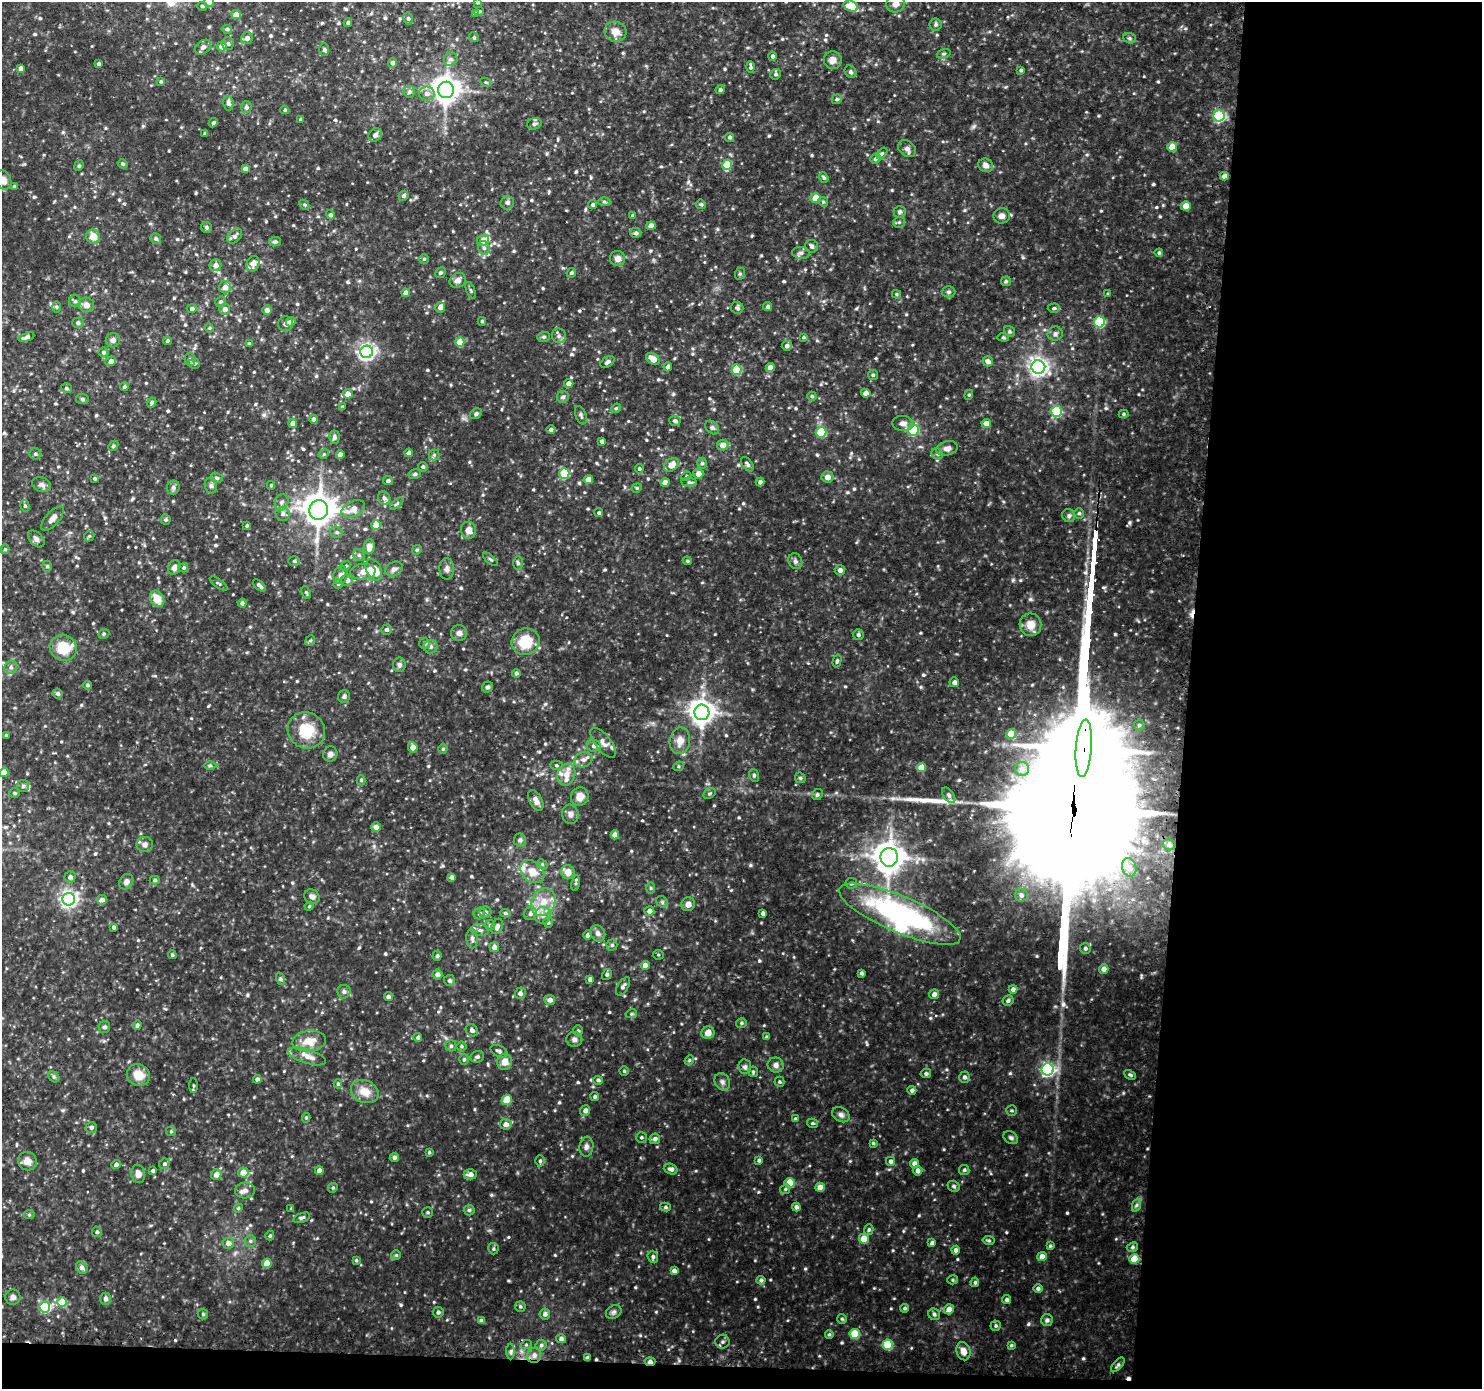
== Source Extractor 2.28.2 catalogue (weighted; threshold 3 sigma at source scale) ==
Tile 9 of 3 x 3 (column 3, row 3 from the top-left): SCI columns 2982-4461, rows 129-1515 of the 4481 x 4515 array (HDU 1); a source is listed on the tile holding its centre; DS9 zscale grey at full resolution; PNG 1484 x 1391 px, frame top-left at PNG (2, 2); each listed source drawn as its Kron ellipse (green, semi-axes under 4 px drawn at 4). Shown black and unused: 21% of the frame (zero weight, under 2 of 3 exposures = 3% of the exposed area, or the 3 px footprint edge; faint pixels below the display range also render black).
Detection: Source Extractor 2.28.2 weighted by HDU 2 'WHT'; one run over the whole footprint, this tile lists its part. Background 0.15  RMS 0.012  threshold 0.0561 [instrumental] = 3 sigma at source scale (4.5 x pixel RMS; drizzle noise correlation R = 1.50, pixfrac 1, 0.05/0.05 arcsec/px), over >= 5 px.
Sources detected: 710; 1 inside a brighter object's white glare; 2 cosmic-ray / hot-pixel residue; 3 long thin detections or spike segments (spike, bleed or trail) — neither listed nor drawn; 12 inside a brighter listed object's ellipse — not listed separately; of the other 692, all 500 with FLUX_AUTO >= 1.61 (the completeness limit of this list) listed and drawn (192 fainter detections not listed), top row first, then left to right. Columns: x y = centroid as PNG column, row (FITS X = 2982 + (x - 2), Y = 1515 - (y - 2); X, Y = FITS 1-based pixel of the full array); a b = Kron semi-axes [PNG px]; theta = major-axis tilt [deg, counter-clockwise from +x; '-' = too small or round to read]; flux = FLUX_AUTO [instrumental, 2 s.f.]
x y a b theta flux
209 2 5 5 - 5.4
477 2 4 4 - 2.2
896 4 9 8 - 8.4
202 6 5 3 - 2.3
851 6 7 5 -20 30
479 11 4 3 - 2
475 14 4 3 - 2.9
236 15 5 4 - 12
408 18 6 4 -75 2.4
348 23 4 4 - 2.7
936 24 6 6 - 2.6
227 29 5 4 - 2.6
615 32 11 10 - 11
474 37 5 4 - 1.7
247 38 6 6 - 5.1
1130 38 6 5 - 2.2
228 44 6 6 - 2.9
222 46 5 5 - 8.7
203 47 9 6 38 4.4
324 50 6 5 - 1.9
944 54 7 4 19 2.1
772 56 4 4 - 3.1
451 59 7 6 - 4.2
833 60 9 9 - 8.7
392 63 5 4 - 3.9
99 64 4 3 - 3.3
750 67 6 3 -87 2.5
21 68 4 4 - 5.5
1021 70 4 4 - 2
850 72 7 5 -52 2.3
776 74 5 5 - 2.3
161 81 4 4 - 1.8
486 82 6 4 -28 1.6
446 90 8 8 - 1300
720 90 4 4 - 2.6
409 92 6 5 - 2.8
427 94 8 7 - 6.7
837 99 5 4 - 2.4
228 103 7 5 -80 4.2
246 107 6 5 - 3.4
285 110 4 4 - 1.8
1219 116 5 5 - 140
300 119 3 3 - 1.8
213 123 5 4 - 2.4
534 124 7 5 15 2.7
205 133 3 3 - 1.7
375 135 7 6 - 4
730 137 5 4 - 2.7
1172 147 5 4 - 21
907 149 10 7 -41 4.7
882 153 7 4 53 1.9
875 158 5 4 - 3
122 164 5 4 - 2.1
727 165 5 5 - 36
986 165 7 6 - 5.6
79 166 5 4 - 1.8
245 169 4 4 - 6
1224 176 4 4 - 6.3
824 177 6 4 -52 2
3 180 10 7 -67 5.5
14 186 4 3 - 1.8
404 196 5 4 - 3
816 198 5 5 - 25
507 202 7 6 - 3.1
604 202 6 4 0 2
823 202 5 4 - 1.8
701 204 5 4 - 1.8
304 205 5 3 - 1.6
593 205 5 4 - 2.5
1186 206 5 4 - 19
900 212 6 6 - 2.6
330 215 5 4 - 3.2
632 215 4 3 - 1.7
1002 216 8 7 - 5.6
899 222 6 5 - 2.4
651 226 4 4 - 9.3
206 227 6 5 - 2.7
636 233 5 5 - 3.2
235 236 8 6 48 4.1
93 237 7 7 - 14
156 239 5 5 - 2.9
483 240 6 5 - 11
275 242 6 4 9 2.4
811 246 6 6 - 3.3
484 248 7 5 -75 3.7
801 253 9 6 -7 4.1
1159 253 4 4 - 2
424 259 5 5 - 1.7
618 259 7 7 - 7.2
253 264 8 6 70 7.8
215 265 6 6 - 6.3
440 273 5 5 - 2.4
571 273 5 4 - 2.3
740 274 6 5 - 2
458 280 8 7 - 6
1006 281 5 5 - 2
225 287 6 6 - 7.8
471 290 9 3 -69 1.7
948 292 7 5 -1 2.7
406 293 4 4 - 8.4
896 294 4 4 - 1.8
1108 294 3 3 - 1.6
75 301 6 6 - 2.6
221 302 6 4 40 1.8
86 305 8 7 - 6.9
56 307 6 4 -90 1.7
440 307 5 5 - 7.6
768 307 4 4 - 3.6
737 308 6 6 - 2.4
1054 308 6 4 1 2.2
192 309 5 4 - 3.7
225 309 5 5 - 6.9
267 310 5 5 - 5.3
482 321 4 3 - 1.8
291 322 5 4 - 5.6
1100 322 5 5 - 88
78 323 6 5 - 2.7
286 324 7 7 - 4.5
209 328 5 4 - 1.7
1010 331 6 4 -37 1.9
1055 334 7 7 - 3.9
559 336 7 7 - 4.1
26 337 8 4 21 3.8
544 337 6 5 - 2.3
803 337 4 3 - 1.8
1003 337 6 4 -5 1.7
113 340 7 7 - 4.7
168 341 4 4 - 2.9
460 342 4 4 - 21
249 344 4 4 - 2.7
787 346 5 5 - 4.1
103 352 5 4 - 2.6
367 352 6 6 - 410
190 359 6 5 - 2.3
653 359 8 5 -34 12
111 361 5 5 - 5.4
988 361 5 5 - 6
608 362 8 5 34 3.5
194 363 6 5 - 2.7
668 367 4 4 - 5
1038 367 7 6 - 560
770 368 4 4 - 10
736 370 5 5 - 49
873 375 5 5 - 1.8
569 384 5 4 - 7
124 387 4 4 - 2.6
66 388 5 5 - 2.3
866 393 5 4 - 6.8
348 394 5 4 - 8.9
969 395 5 4 - 1.7
812 396 4 4 - 2.1
563 397 6 6 - 2.9
82 399 6 5 - 2.2
152 403 5 4 - 3
342 407 4 3 - 1.7
616 408 5 4 - 1.7
1056 411 5 5 - 100
476 414 6 5 - 2.6
1124 414 5 4 - 1.9
581 415 9 5 -70 3.1
313 419 4 4 - 4
675 421 5 5 - 3.7
903 423 11 7 -7 6.2
986 423 5 4 - 9.5
293 424 4 4 - 13
712 428 8 5 -46 2.9
551 430 4 4 - 3.2
913 430 6 5 - 61
821 432 5 5 - 48
334 437 6 5 - 3.5
602 441 4 3 - 3.5
723 445 5 5 - 8.7
113 446 6 4 47 1.6
947 448 11 7 15 6.7
409 453 4 4 - 6.5
35 454 6 5 - 2.6
324 454 5 4 - 1.6
937 454 6 5 - 2.6
340 455 4 4 - 7.3
434 455 5 5 - 2.3
702 463 5 5 - 2.6
747 464 8 5 -53 3
671 465 8 6 40 13
423 467 5 4 - 2
639 469 5 4 - 2
564 473 5 5 - 53
415 474 6 5 - 2.2
698 474 5 5 - 10
686 476 5 4 - 1.6
827 477 6 5 - 7.4
217 478 6 5 - 2.4
95 479 3 3 - 1.9
588 480 4 4 - 12
388 481 5 4 - 2.6
689 482 8 4 -5 2.6
760 482 4 4 - 3.9
665 483 4 4 - 8.3
42 485 10 7 -18 4.4
271 485 4 3 - 1.6
211 486 8 6 -74 3
173 487 7 6 - 3.4
637 488 5 4 - 1.7
384 498 7 5 -50 3.5
282 502 8 6 69 4.2
397 504 8 4 40 2.2
25 506 6 4 -79 2.3
353 509 13 7 25 12
319 510 10 9 - 2000
599 513 4 4 - 2.3
1079 513 5 4 - 2.1
283 514 7 7 - 4.2
1069 516 7 6 - 3.4
52 519 15 6 48 6.1
166 520 5 5 - 1.9
247 525 3 3 - 1.6
376 525 5 5 - 17
469 530 8 7 - 9.4
337 532 6 5 - 2.8
89 536 6 4 46 1.7
36 539 10 6 -48 4.1
369 547 7 5 83 10
5 549 5 4 - 1.8
417 550 5 4 - 1.9
359 555 6 5 - 2.6
490 559 9 3 -39 2
294 561 6 5 - 2.1
687 561 4 3 - 1.6
795 561 8 6 -66 3.5
518 563 7 4 -88 2.7
47 566 5 5 - 2
346 566 5 4 - 1.6
174 568 7 6 - 4.8
184 568 4 4 - 2.1
394 569 9 7 27 4.7
447 569 11 7 -89 4.9
374 570 11 7 -64 35
840 570 5 5 - 4.8
363 572 13 8 5 12
341 575 9 7 66 5.1
347 580 6 5 - 6.3
219 583 10 3 -35 1.8
338 584 5 4 - 1.8
259 585 8 3 -43 4.1
306 593 6 3 -65 1.8
157 599 9 6 -59 17
242 603 4 4 - 3.7
1030 625 11 11 - 13
387 630 5 5 - 2.9
459 633 8 8 - 5.8
104 634 6 4 22 1.8
858 635 5 5 - 2.8
310 641 5 4 - 1.8
525 642 14 13 - 36
425 644 6 5 - 2.6
431 647 7 7 - 4.3
63 648 14 12 -27 31
837 661 6 4 75 2.1
399 665 7 6 - 3.1
11 667 7 6 - 3.7
516 673 4 4 - 2.5
954 682 5 5 - 3.6
87 685 4 4 - 2.1
487 687 6 5 - 2.5
57 694 5 5 - 3.4
344 696 6 6 - 3
702 712 8 7 - 1100
1139 725 5 5 - 2.2
306 730 19 17 -33 39
1011 734 5 5 - 32
6 735 3 3 - 1.8
680 741 13 10 81 11
603 743 18 7 -52 7.5
594 746 7 6 - 4.3
413 747 5 4 - 9.8
1084 748 29 8 86 12000
443 749 4 4 - 1.6
330 754 7 7 - 4.7
583 760 9 7 23 6.4
210 765 6 4 0 1.7
556 765 6 4 -1 1.8
678 766 5 4 - 1.8
921 767 5 4 - 21
1022 769 7 7 - 4.7
4 772 4 4 - 13
566 775 11 8 71 12
754 775 6 5 - 2
800 778 6 5 - 1.9
361 780 5 4 - 1.9
23 786 6 6 - 2.8
15 793 5 4 - 1.7
709 793 7 5 32 2.1
817 795 6 5 - 2.3
949 795 9 5 -54 2.9
580 797 9 8 - 12
536 800 11 6 -62 7.3
570 814 9 8 - 5.5
376 827 5 5 - 6.2
615 835 4 4 - 9.1
520 840 6 6 - 3.5
145 845 8 7 - 4.9
1169 845 6 5 - 5.4
889 857 9 8 - 1800
542 864 6 4 -47 1.9
1129 867 9 7 -74 7.7
532 872 13 10 -43 16
568 872 7 6 - 9.5
70 877 5 5 - 3.6
452 877 4 4 - 4.9
155 880 5 4 - 2.3
126 882 8 6 54 4.8
575 883 8 4 81 2.1
851 883 6 5 - 2.4
651 888 6 4 -90 1.8
1021 895 6 6 - 4
312 897 8 7 - 4.5
69 899 6 6 - 440
102 900 5 4 - 6.1
543 902 14 11 62 20
662 902 6 5 - 2.2
688 904 7 7 - 6.3
309 906 4 4 - 1.6
649 911 5 4 - 6.1
485 912 6 6 - 3.1
479 913 6 5 - 3.3
505 913 5 4 - 2.1
530 913 7 6 - 4.1
763 913 4 3 - 3.8
900 914 65 18 -23 230
543 915 8 8 - 6.5
548 922 5 5 - 2.3
490 925 5 5 - 2.1
497 926 8 5 65 4.7
113 927 4 3 - 3
480 930 9 6 -9 4.8
598 933 8 7 - 4.8
588 935 5 4 - 4.1
472 939 10 5 -84 4.4
612 945 5 5 - 2.1
494 947 5 5 - 7.3
1085 948 5 5 - 3
172 955 4 4 - 2
658 955 5 5 - 1.7
437 956 5 4 - 2.7
645 965 4 4 - 8.3
1104 969 4 4 - 6.2
861 973 3 3 - 3.1
607 974 5 4 - 1.9
437 975 5 5 - 4.8
281 979 6 4 -71 2.2
590 979 4 4 - 4.5
449 980 5 5 - 2.5
623 986 10 5 57 3.9
1013 989 4 4 - 5.2
344 992 7 6 - 3.9
520 993 5 5 - 4.1
934 994 5 5 - 4.7
388 997 4 4 - 2.8
550 1000 5 5 - 6
1008 1001 5 5 - 2.7
631 1014 6 4 11 1.7
741 1023 5 4 - 2.1
137 1025 5 4 - 3.2
104 1027 6 5 - 2.7
472 1030 6 5 - 3.4
578 1030 5 5 - 2
708 1033 6 6 - 7.7
418 1037 4 4 - 2.5
766 1037 4 4 - 2.1
574 1039 8 7 - 4.3
309 1041 17 10 6 19
451 1046 5 5 - 2.2
462 1046 5 5 - 2
499 1051 9 5 -25 3.1
307 1056 19 7 -18 11
477 1057 7 5 22 3.1
464 1059 5 4 - 2
689 1060 5 4 - 1.8
505 1062 8 7 - 10
776 1065 8 7 - 5.6
745 1067 7 6 - 3.6
1048 1069 6 6 - 260
624 1071 4 4 - 1.7
753 1072 5 5 - 1.8
926 1073 5 5 - 2.5
138 1075 12 10 -21 17
1130 1075 6 4 -27 2.3
54 1077 6 5 - 2.2
964 1077 6 5 - 3.4
257 1079 4 4 - 3.9
598 1080 5 4 - 2.9
722 1082 9 7 -57 4.4
779 1082 5 5 - 1.8
338 1084 4 4 - 2.1
193 1086 7 4 90 2.2
912 1090 4 4 - 3.3
365 1092 14 11 -25 16
595 1097 4 4 - 2.5
507 1100 5 5 - 24
585 1111 5 5 - 5.2
1011 1111 5 5 - 1.8
841 1115 9 7 -33 4.5
306 1118 5 4 - 1.7
795 1119 4 3 - 1.9
812 1123 5 4 - 2.2
506 1124 6 5 - 6.9
91 1127 5 5 - 2.9
171 1131 5 5 - 1.7
641 1137 5 5 - 1.9
1011 1138 8 6 -32 2.9
655 1139 5 5 - 4.2
873 1143 4 4 - 1.7
586 1147 10 7 83 4.5
429 1152 4 3 - 1.7
394 1157 5 4 - 2.9
759 1160 4 4 - 2.6
27 1161 9 9 - 9.4
540 1161 5 4 - 2.2
890 1161 4 4 - 3.7
914 1163 4 4 - 5.4
116 1164 5 4 - 4.2
164 1164 5 5 - 2.5
671 1169 7 5 -19 4.7
918 1170 5 5 - 5.1
964 1170 5 5 - 2.3
153 1171 4 4 - 2.7
319 1171 4 4 - 7.5
243 1172 5 5 - 13
138 1174 9 7 -80 7.8
216 1174 5 5 - 8.3
470 1174 6 5 - 7.2
790 1183 5 5 - 30
954 1186 6 5 - 2.6
820 1187 4 4 - 10
333 1188 5 4 - 1.7
785 1189 5 4 - 2
245 1190 10 8 2 5.8
1137 1205 7 4 70 2.7
665 1207 5 4 - 2.2
796 1207 4 4 - 3.7
238 1208 4 4 - 1.7
291 1209 4 3 - 1.6
469 1210 5 5 - 2.1
427 1212 5 5 - 1.8
29 1215 6 4 0 1.6
302 1218 9 4 20 2.8
869 1230 5 4 - 1.9
97 1232 5 5 - 2.4
270 1236 5 4 - 2.2
864 1239 5 5 - 19
988 1240 6 4 -11 2.1
250 1241 6 5 - 2.4
228 1243 6 5 - 6.9
932 1243 4 4 - 3.9
1050 1246 4 4 - 1.8
1132 1247 6 4 23 2.7
493 1249 6 5 - 2.2
956 1250 4 4 - 4.6
396 1255 5 5 - 1.7
653 1257 6 5 - 2.8
1042 1257 5 4 - 9.9
1134 1259 5 5 - 32
356 1260 3 3 - 1.7
267 1263 5 4 - 19
82 1268 6 5 - 5.4
674 1271 4 4 - 4.7
761 1280 4 4 - 3
953 1280 5 4 - 1.9
975 1282 5 4 - 2.3
1038 1288 4 4 - 2.7
13 1297 7 7 - 4.3
105 1299 6 5 - 4.9
1007 1300 5 4 - 2.9
62 1302 5 5 - 28
45 1307 5 5 - 110
520 1307 5 5 - 2
905 1308 4 4 - 2.1
949 1309 5 5 - 8.9
438 1312 5 5 - 2.8
614 1312 8 6 33 3.1
203 1314 5 5 - 1.8
545 1314 5 5 - 4.3
934 1314 6 5 - 2.5
842 1319 5 5 - 1.8
1047 1320 6 6 - 4
481 1321 4 4 - 4.2
996 1326 5 5 - 2.1
829 1334 4 4 - 1.8
855 1334 5 5 - 39
561 1339 5 4 - 4.2
722 1342 7 7 - 3.4
526 1345 6 3 18 1.7
541 1345 5 5 - 2.7
888 1345 5 5 - 53
1011 1345 4 3 - 1.8
511 1351 8 4 90 2.9
963 1351 9 7 -73 8.7
534 1355 7 6 - 5.3
587 1358 4 4 - 4.3
650 1361 5 3 - 5.2
1118 1365 9 4 49 2.6
Overlapping masked pixels (flux is a lower limit): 3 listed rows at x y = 1084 748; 587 1358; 650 1361
Isophote crosses this tile's border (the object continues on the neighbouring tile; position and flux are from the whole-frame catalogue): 6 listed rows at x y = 209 2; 477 2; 896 4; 3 180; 5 549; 4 772